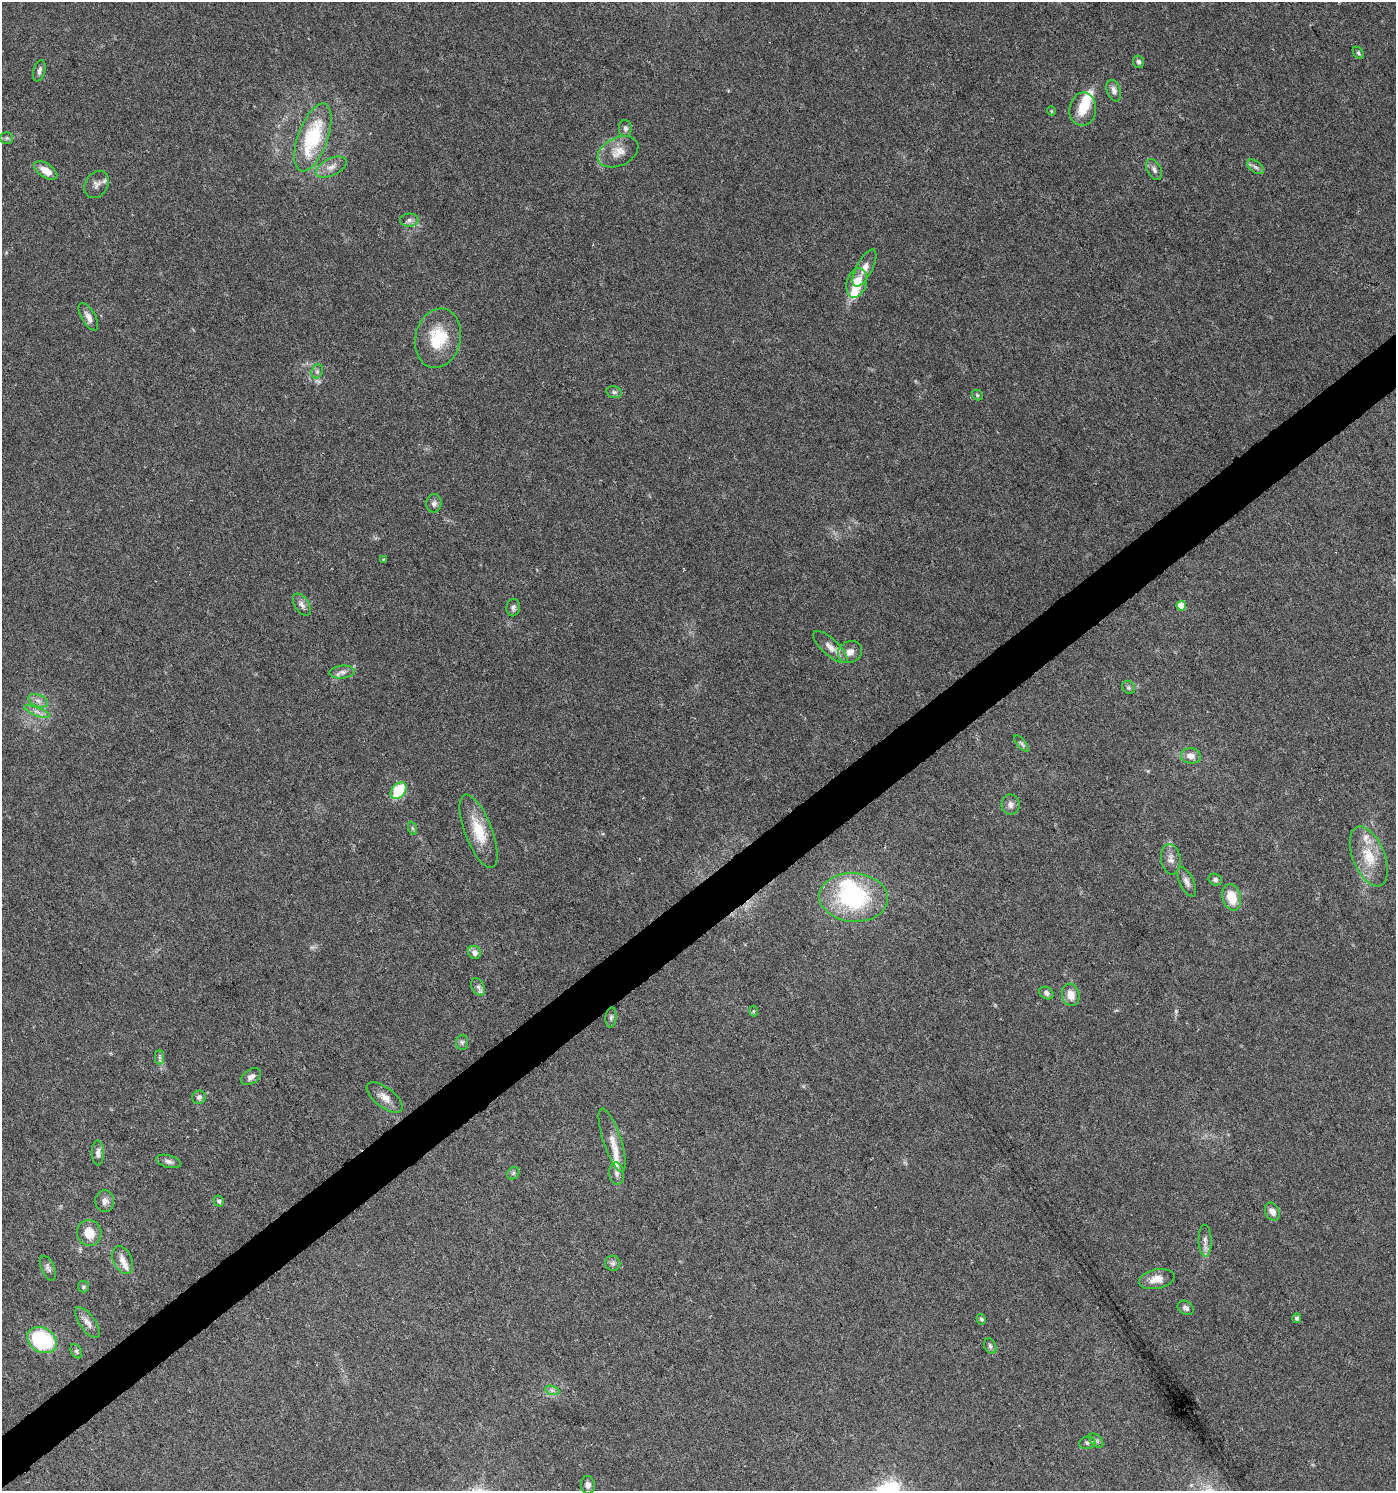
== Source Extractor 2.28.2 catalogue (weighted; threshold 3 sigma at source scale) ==
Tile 7 of 4 x 4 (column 3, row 2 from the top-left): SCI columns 2983-4376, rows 2981-4469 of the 5902 x 5966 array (HDU 1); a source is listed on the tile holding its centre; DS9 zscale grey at full resolution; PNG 1398 x 1493 px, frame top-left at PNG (2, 2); each listed source drawn as its Kron ellipse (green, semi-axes under 4 px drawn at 4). Shown black and unused: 4% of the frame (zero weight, under 5 of 9 exposures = <1% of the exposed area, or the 3 px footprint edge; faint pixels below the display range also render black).
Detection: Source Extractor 2.28.2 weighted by HDU 2 'WHT'; one run over the whole footprint, this tile lists its part. Background 0.0431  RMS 0.0026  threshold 0.0107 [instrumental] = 3 sigma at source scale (4.09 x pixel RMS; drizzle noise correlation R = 1.36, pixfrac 0.8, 0.0396/0.0396 arcsec/px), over >= 5 px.
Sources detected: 92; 1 too faint to see at this stretch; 2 inside a brighter object's white glare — neither listed nor drawn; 6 inside a brighter listed object's ellipse — not listed separately; the other 83 listed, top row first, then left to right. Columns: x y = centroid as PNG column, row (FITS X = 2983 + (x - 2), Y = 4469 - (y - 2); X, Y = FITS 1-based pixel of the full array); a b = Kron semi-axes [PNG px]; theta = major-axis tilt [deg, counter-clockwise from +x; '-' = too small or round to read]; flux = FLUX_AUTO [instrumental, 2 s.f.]
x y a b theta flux
1358 53 7 4 -52 0.42
1139 62 6 5 - 0.69
39 71 11 6 74 0.82
1114 91 11 7 -71 1.2
1083 109 16 13 82 4
1051 111 5 4 - 0.25
625 128 8 6 -88 0.68
313 137 36 15 70 18
7 138 6 5 - 0.5
618 152 21 14 26 3.4
331 167 16 8 26 2
1255 167 10 5 -37 0.75
1154 169 11 6 -61 0.91
46 170 13 7 -32 2.5
97 184 14 11 56 1.5
409 220 9 6 3 0.88
865 268 20 8 62 2.3
857 283 15 10 73 5.2
88 317 15 7 -60 1.5
438 338 30 22 77 9.9
317 371 7 5 69 0.55
614 392 8 6 -13 0.57
977 395 6 4 -48 0.34
434 503 9 7 79 0.95
383 559 4 3 - 0.33
302 605 12 7 -58 1.1
1181 606 5 4 - 3.1
513 607 9 6 81 0.79
830 647 22 8 -43 2.4
850 652 12 10 30 1.8
342 672 13 6 5 1.2
1129 687 7 6 - 0.51
38 701 10 6 -21 1.1
37 712 14 4 -22 1.1
1022 744 10 4 -50 0.53
1191 756 10 7 -7 1.8
398 791 9 6 51 12
1011 805 10 9 - 1.3
412 828 7 4 -71 0.39
479 831 39 13 -69 7.3
1369 856 31 16 -68 7
1171 859 15 9 -83 1.7
1215 880 7 6 - 0.6
1187 882 16 7 -64 1.4
854 897 34 24 -3 27
1232 897 13 9 -75 5.6
474 952 7 6 - 1.3
478 987 9 6 -60 0.87
1046 993 7 6 - 0.81
1071 995 11 8 -75 2.6
754 1011 5 3 - 0.32
611 1017 10 5 84 0.56
462 1042 7 6 - 0.57
160 1057 7 4 -90 0.55
251 1077 11 7 35 1.1
199 1097 7 6 - 0.66
385 1097 21 10 -38 2.4
612 1140 33 9 -72 2.8
98 1153 12 6 -88 1
168 1161 12 6 -15 0.96
513 1173 7 5 47 0.49
617 1173 11 7 -84 1.1
105 1201 11 9 -88 1.4
219 1201 6 5 - 0.53
1272 1212 9 7 -63 1.7
89 1233 13 12 - 4.2
1205 1241 16 6 -89 1.3
123 1260 15 9 -66 2
613 1263 7 7 - 0.77
48 1268 13 6 -66 0.9
1157 1279 18 9 11 2.8
83 1287 5 5 - 0.39
1186 1308 8 6 -31 0.84
1297 1318 5 4 - 0.5
981 1319 5 4 - 0.49
87 1323 18 8 -54 1.7
42 1340 16 12 -30 20
990 1346 8 5 -62 0.6
76 1351 8 5 -61 0.5
552 1390 7 4 -18 0.61
1096 1440 9 5 -44 0.55
1087 1443 8 6 12 0.6
588 1485 9 7 -84 1.2
Isophote crosses this tile's border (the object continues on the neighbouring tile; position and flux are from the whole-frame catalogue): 1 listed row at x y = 7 138